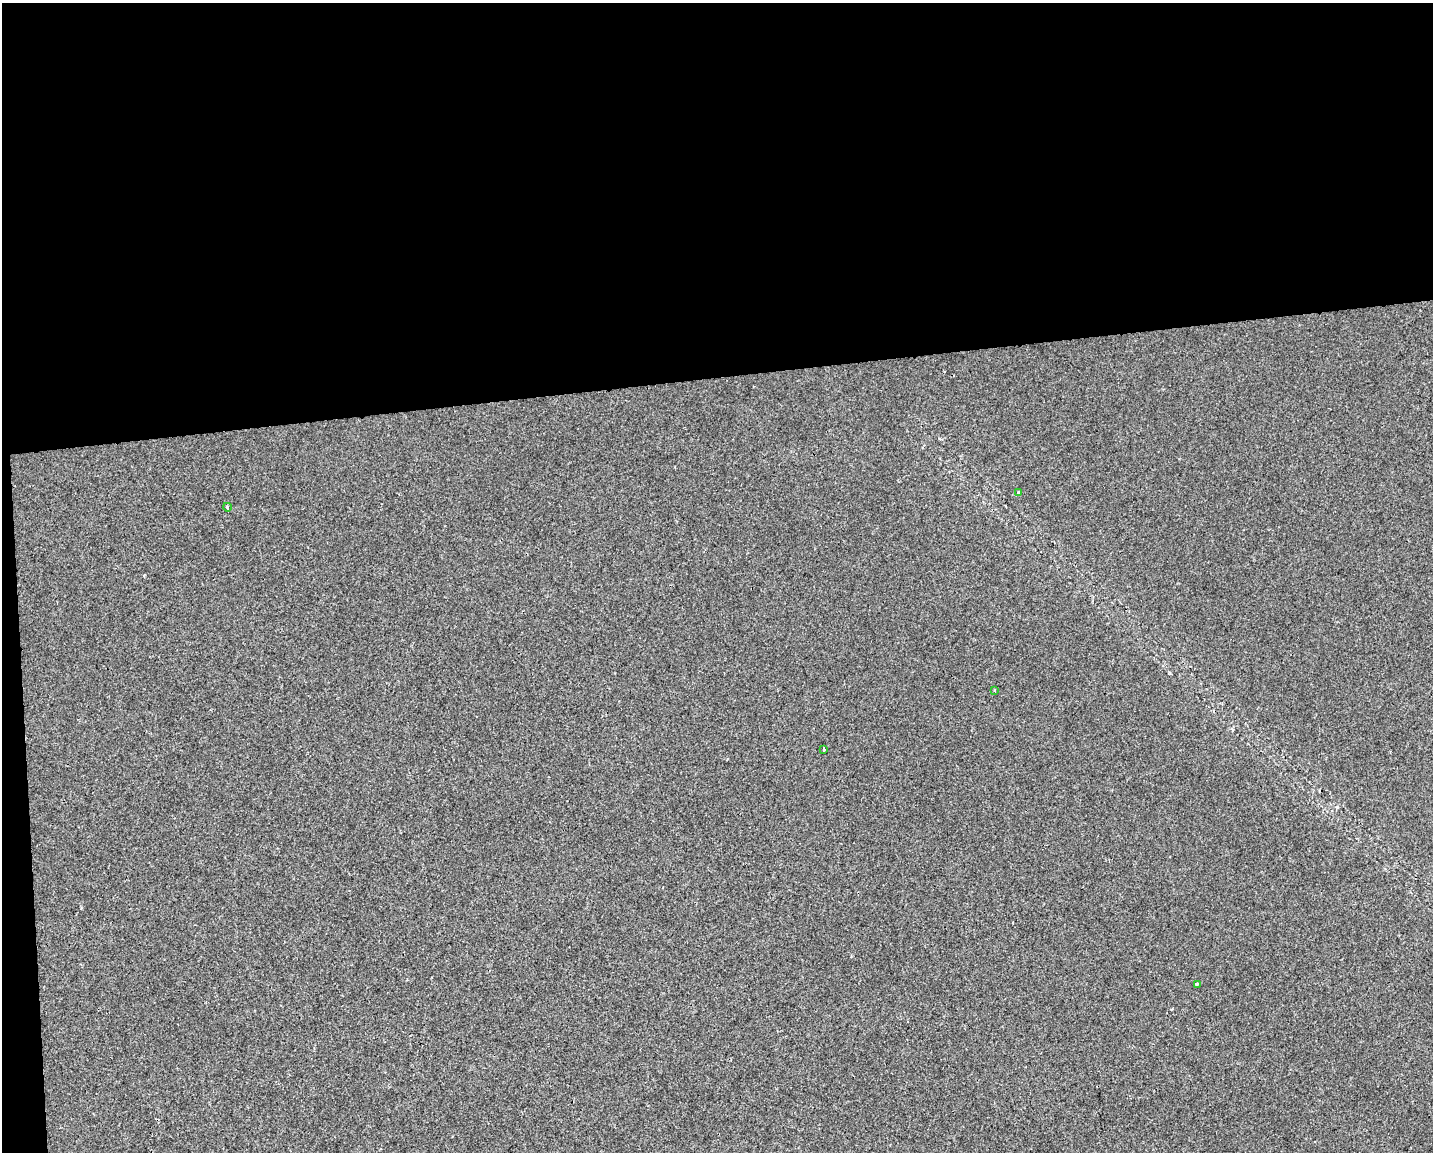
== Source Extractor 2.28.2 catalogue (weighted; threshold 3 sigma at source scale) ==
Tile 1 of 3 x 4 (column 1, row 1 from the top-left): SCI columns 10-1440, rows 3452-4601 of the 4355 x 4601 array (HDU 1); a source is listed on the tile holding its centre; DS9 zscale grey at full resolution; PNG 1435 x 1154 px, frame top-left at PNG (2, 3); each listed source drawn as its Kron ellipse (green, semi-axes under 4 px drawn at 4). Shown black and unused: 34% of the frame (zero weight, under 2 of 3 exposures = <1% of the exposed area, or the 3 px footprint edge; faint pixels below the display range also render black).
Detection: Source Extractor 2.28.2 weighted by HDU 2 'WHT'; one run over the whole footprint, this tile lists its part. Background 3.87e-04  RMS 0.0042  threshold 0.0191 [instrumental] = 3 sigma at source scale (4.5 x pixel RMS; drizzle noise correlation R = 1.50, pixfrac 1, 0.0396/0.0396 arcsec/px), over >= 5 px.
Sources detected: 5; all 5 listed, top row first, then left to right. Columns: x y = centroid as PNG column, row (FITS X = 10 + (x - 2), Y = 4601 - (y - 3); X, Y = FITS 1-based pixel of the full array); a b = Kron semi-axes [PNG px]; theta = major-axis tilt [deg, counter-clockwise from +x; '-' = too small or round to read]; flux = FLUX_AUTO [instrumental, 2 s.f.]
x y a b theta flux
1019 493 3 3 - 0.99
227 507 4 2 - 0.38
994 690 3 3 - 0.4
824 749 3 3 - 0.47
1197 984 3 3 - 1.1